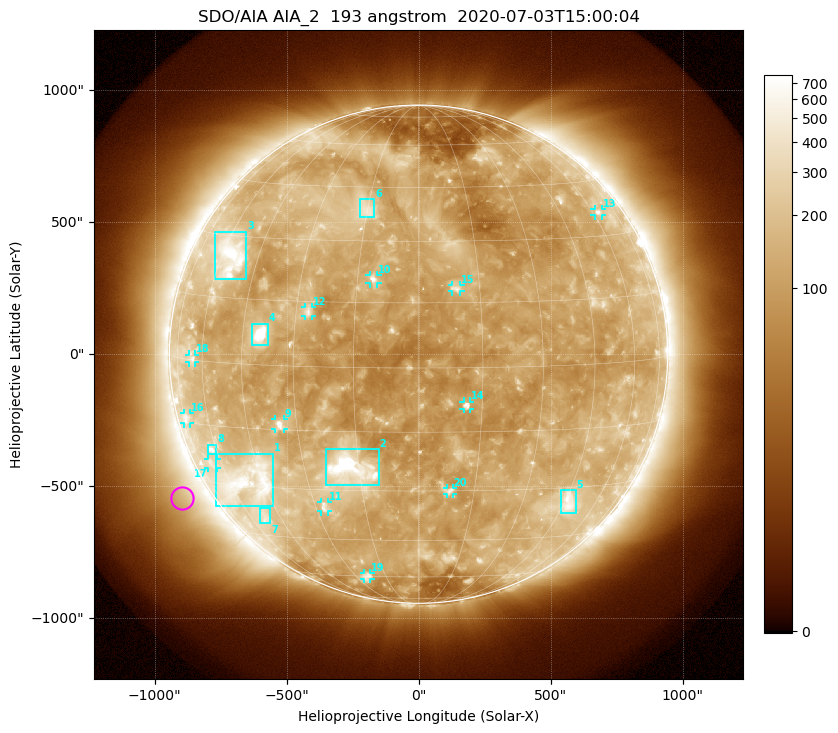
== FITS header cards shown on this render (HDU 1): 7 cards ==
TELESCOP= 'SDO/AIA'
INSTRUME= 'AIA_2'
WAVELNTH=                  193
WAVEUNIT= 'angstrom'
DATE-OBS= '2020-07-03T15:00:04.84'
CTYPE1  = 'HPLN-TAN'
CTYPE2  = 'HPLT-TAN'

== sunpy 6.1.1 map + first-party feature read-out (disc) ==
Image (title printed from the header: SDO/AIA AIA_2  193 angstrom  2020-07-03T15:00:04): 1024 x 1024 px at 2.4 arcsec/px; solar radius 944 arcsec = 393 px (full disc in frame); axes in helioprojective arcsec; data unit not stated in the header (colour bar unlabelled)
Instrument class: DISC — disc imager (sunpy class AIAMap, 193 A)
Bright regions (active regions / flare kernels): reference = the median radial profile (limb darkening/brightening removed); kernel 9 px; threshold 5 sigma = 207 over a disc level ~118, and >= 1.15x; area >= 12 px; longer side >= 9 px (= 22 arcsec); searched inside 0.97 R_sun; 21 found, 20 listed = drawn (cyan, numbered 1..; 12 of them under ~33 arcsec drawn as corner ticks so the feature stays visible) (cap 20 boxes per figure: the strongest are kept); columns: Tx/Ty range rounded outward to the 5 arcsec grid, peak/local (2 s.f.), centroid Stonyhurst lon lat
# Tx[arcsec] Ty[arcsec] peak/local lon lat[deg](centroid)
1 -765..-550 -575..-375 5.6 -51 -29
2 -350..-150 -495..-360 16 -17 -24
3 -770..-650 280..465 6.2 -56 +25
4 -630..-570 35..115 18 -40 +7
5 540..595 -605..-515 4.3 +47 -34
6 -225..-165 520..590 3.7 -15 +38
7 -605..-560 -640..-580 3.1 -52 -39
8 -800..-765 -380..-340 4.6 -62 -21
9 -545..-510 -285..-245 5.6 -35 -14
10 -185..-155 265..300 5.8 -11 +21
11 -370..-340 -595..-560 4.2 -27 -35
12 -430..-405 145..180 4.2 -27 +13
13 665..695 525..550 4 +63 +36
14 170..195 -210..-180 6.1 +11 -9
15 125..160 235..265 4.5 +9 +18
16 -890..-865 -265..-220 2.8 -73 -14
17 -800..-760 -430..-395 2.5 -65 -25
18 -870..-845 -30..0 3 -65 +0
19 -210..-180 -855..-830 2.8 -24 -60
20 105..130 -530..-505 3.4 +8 -30
Off-limb structures (1.02-1.3 R_sun): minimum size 162 px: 4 found; the strongest spans PA ~95..145 deg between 1.04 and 1.3 R_sun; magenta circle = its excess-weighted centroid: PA ~120 deg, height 1.11 R_sun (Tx ~-895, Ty ~-545 arcsec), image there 2.3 x the reference